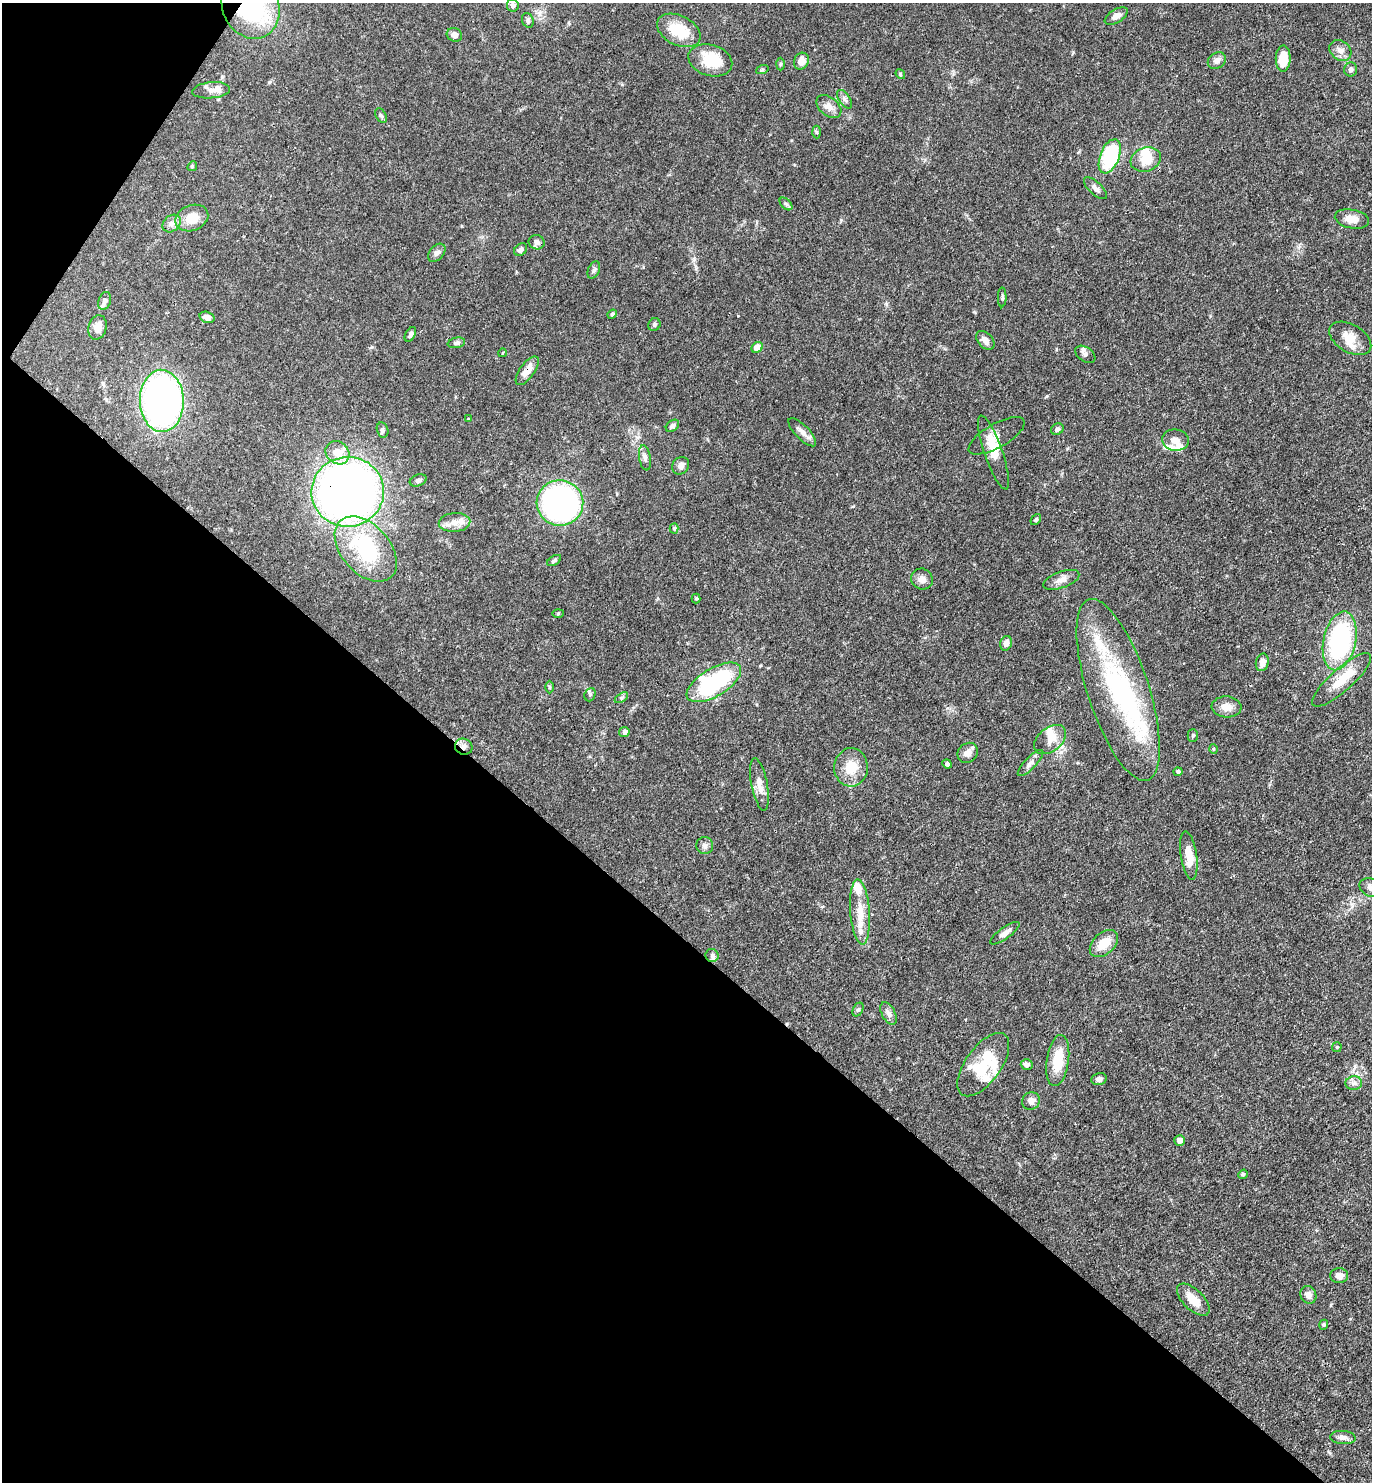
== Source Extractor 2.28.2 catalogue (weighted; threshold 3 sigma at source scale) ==
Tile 9 of 4 x 4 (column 1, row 3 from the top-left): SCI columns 293-1662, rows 1481-2960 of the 5924 x 5919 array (HDU 1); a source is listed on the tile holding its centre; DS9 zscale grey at full resolution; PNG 1374 x 1484 px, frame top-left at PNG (2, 3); each listed source drawn as its Kron ellipse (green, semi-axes under 4 px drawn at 4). Shown black and unused: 39% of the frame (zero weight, under 3 of 4 exposures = <1% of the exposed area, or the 3 px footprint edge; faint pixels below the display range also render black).
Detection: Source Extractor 2.28.2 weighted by HDU 2 'WHT'; one run over the whole footprint, this tile lists its part. Background 0.0878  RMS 0.0038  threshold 0.017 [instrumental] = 3 sigma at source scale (4.5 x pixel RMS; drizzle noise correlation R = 1.50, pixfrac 1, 0.05/0.05 arcsec/px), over >= 5 px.
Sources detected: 129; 4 inside a brighter object's white glare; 2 cosmic-ray / hot-pixel residue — neither listed nor drawn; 9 inside a brighter listed object's ellipse — not listed separately; the other 114 listed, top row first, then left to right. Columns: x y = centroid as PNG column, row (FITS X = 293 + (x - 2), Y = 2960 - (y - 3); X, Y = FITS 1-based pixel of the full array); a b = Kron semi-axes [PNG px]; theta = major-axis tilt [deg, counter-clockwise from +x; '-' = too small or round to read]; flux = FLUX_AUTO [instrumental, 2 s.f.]
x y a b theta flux
513 5 6 6 - 1.4
250 6 34 28 -65 46
1116 16 13 6 31 2.1
528 20 7 5 -70 0.81
679 30 23 14 -27 12
454 35 8 6 -27 2
1340 50 12 9 -38 2.5
1283 58 13 7 89 7.8
710 60 22 15 -17 14
1217 60 10 7 34 2
801 61 8 7 - 3.6
780 64 6 4 89 0.49
1351 69 7 6 - 1.2
762 70 6 4 19 0.49
900 74 5 4 - 0.44
211 90 19 8 5 2.9
844 99 10 5 -56 1.2
829 107 14 9 -40 2.7
381 116 8 5 -62 0.69
817 132 6 4 -87 0.53
1110 156 18 9 69 32
1146 160 15 11 19 6.8
192 166 5 4 - 0.44
1095 188 14 6 -42 1.9
786 204 7 4 -45 0.69
192 218 17 12 21 6.4
1352 219 17 9 -11 3.8
172 224 10 7 41 1.7
536 242 8 7 - 1.7
521 250 7 5 49 1.1
437 253 10 7 49 1.4
594 270 9 5 66 0.93
1002 297 10 4 89 0.72
105 301 9 6 70 1.2
612 314 5 3 - 0.63
207 317 8 5 -19 1.9
654 325 6 6 - 0.77
97 327 12 9 74 3.4
410 334 8 5 62 0.98
1350 338 23 14 -31 5.7
985 340 11 7 -47 2.3
456 343 9 5 12 0.91
757 347 6 5 - 3.9
502 353 4 3 - 0.3
1085 354 11 7 -36 1.4
527 371 17 7 55 3.6
162 401 31 22 -88 150
469 419 4 3 - 0.35
672 426 7 5 38 1.2
1057 429 6 5 - 1
383 430 8 5 -75 0.73
802 432 18 7 -46 2.2
997 436 31 12 30 3.9
1175 440 13 10 -6 2.5
993 452 39 9 -71 6.8
337 453 13 10 -42 5.6
645 458 13 6 -80 1.4
681 466 9 8 - 2.1
418 480 9 5 20 1.2
348 492 36 35 - 310
560 503 23 22 - 100
1036 520 6 4 49 0.54
455 522 16 9 4 3.5
674 528 5 4 - 0.52
366 549 38 24 -48 34
554 561 8 4 33 0.77
922 579 11 10 - 2.2
1061 580 19 8 20 2.6
696 599 5 4 - 0.46
558 613 5 4 - 0.36
1340 641 30 16 78 52
1006 643 7 5 72 1.9
1262 662 9 6 78 2.7
1342 680 38 11 42 10
714 682 31 14 31 42
549 687 6 4 90 0.46
1118 690 95 30 -72 55
590 695 7 5 68 0.72
621 698 7 4 31 0.69
1227 707 15 10 -4 3.4
624 732 5 5 - 1.5
1193 735 6 5 - 0.6
1050 740 18 12 39 4.2
464 747 9 8 - 1.6
1213 749 5 3 - 0.34
968 753 11 9 40 2.4
1030 763 17 6 46 1.7
947 764 5 4 - 0.86
851 767 19 17 87 7.8
1178 772 4 4 - 0.91
759 784 27 8 -79 3.7
705 846 8 8 - 1.3
1189 855 24 8 -81 6.4
1371 888 12 8 -24 2
860 912 33 9 -86 7.4
1005 933 17 5 36 2.1
1104 944 16 10 42 6.5
712 955 6 6 - 0.89
858 1009 7 5 62 0.67
889 1014 12 6 -62 1.6
1337 1047 5 4 - 0.47
1058 1061 26 11 82 10
1027 1064 6 5 - 1.2
983 1065 37 17 54 16
1099 1079 8 6 15 1.3
1354 1083 8 7 - 1.4
1031 1101 9 8 - 2.2
1179 1140 5 5 - 2.2
1243 1174 5 4 - 0.46
1339 1276 9 7 4 2.4
1308 1295 9 7 -64 2.2
1193 1300 20 10 -44 5.5
1324 1325 5 4 - 0.54
1343 1438 13 6 -4 1.8
Overlapping masked pixels (flux is a lower limit): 4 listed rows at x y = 250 6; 527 371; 348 492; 464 747
Isophote crosses this tile's border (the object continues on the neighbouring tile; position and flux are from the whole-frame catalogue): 2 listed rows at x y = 250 6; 1371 888
Unlisted compact peaks at least as high as the median listed source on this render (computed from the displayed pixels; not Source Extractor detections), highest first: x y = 1047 396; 696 268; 886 304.